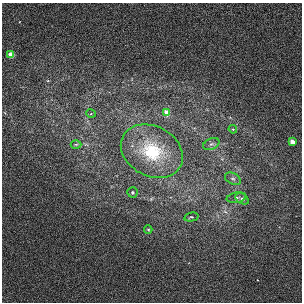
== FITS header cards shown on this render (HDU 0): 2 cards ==
NAXIS1  =                  300 / Width of image
NAXIS2  =                  300 / Height of image

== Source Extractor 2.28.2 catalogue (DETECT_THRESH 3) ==
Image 300 x 300 px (HDU 0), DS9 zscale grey, 1 PNG px = 1 image px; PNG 304 x 304 px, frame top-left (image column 1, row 300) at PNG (2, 3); each listed source drawn as its Kron ellipse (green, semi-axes under 4 px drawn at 4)
Background 1020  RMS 3.7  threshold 11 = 3 sigma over >= 5 px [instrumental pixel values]
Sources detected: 14; all 14 listed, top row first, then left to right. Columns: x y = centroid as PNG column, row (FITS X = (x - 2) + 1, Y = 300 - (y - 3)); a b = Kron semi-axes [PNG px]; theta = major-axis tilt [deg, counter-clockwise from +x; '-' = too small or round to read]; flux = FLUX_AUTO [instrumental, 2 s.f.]
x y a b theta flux
11 55 4 3 - 7000
167 113 4 3 - 8300
91 114 5 3 - 200
233 129 4 3 - 290
292 142 4 3 - 4600
76 144 5 3 - 260
211 144 8 5 24 610
152 151 32 25 -29 16000
233 179 8 5 -28 710
132 192 5 5 - 420
236 198 10 5 10 660
242 199 7 5 -31 550
191 217 7 4 13 340
148 230 4 3 - 210